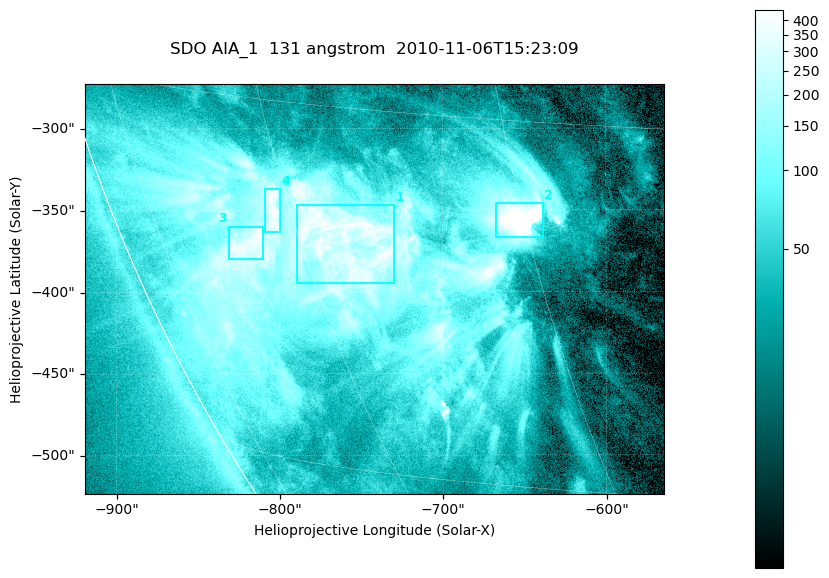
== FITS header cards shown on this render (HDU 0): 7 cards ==
TELESCOP= 'SDO     '           /
INSTRUME= 'AIA_1   '           /
WAVELNTH=                  131 /
WAVEUNIT= 'angstrom'           /
DATE-OBS= '2010-11-06T15:23:09.62' /
CTYPE1  = 'HPLN-TAN'           /
CTYPE2  = 'HPLT-TAN'           /

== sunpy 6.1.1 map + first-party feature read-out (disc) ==
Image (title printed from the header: SDO AIA_1  131 angstrom  2010-11-06T15:23:09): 590 x 417 px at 0.601 arcsec/px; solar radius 968 arcsec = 1612 px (partial field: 2.7% of the solar disc is inside the frame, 89% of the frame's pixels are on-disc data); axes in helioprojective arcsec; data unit not stated in the header (colour bar unlabelled)
Pointing: header CRPIX1/2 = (2045.07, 2040.72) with CRVAL1/2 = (0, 0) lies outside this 590 x 417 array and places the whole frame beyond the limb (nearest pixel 1.35 R_sun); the SolarSoft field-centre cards XCEN/YCEN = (-741.6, -398.2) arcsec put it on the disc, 766 arcsec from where CRPIX/CRVAL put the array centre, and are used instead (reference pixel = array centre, CRVAL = XCEN/YCEN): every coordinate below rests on XCEN/YCEN
Orientation: roll -0.139 deg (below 1 deg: not rotated)
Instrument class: DISC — disc imager (sunpy class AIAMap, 131 A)
Bright regions (active regions / flare kernels): reference = the on-disc median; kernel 5 px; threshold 5 sigma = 257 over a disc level ~52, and >= 1.15x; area >= 246 px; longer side >= 5 px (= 3 arcsec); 4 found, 4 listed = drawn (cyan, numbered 1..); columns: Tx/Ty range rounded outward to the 2 arcsec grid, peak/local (2 s.f.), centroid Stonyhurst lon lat
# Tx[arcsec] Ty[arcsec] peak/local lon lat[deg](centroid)
1 -790..-728 -396..-346 8.9 -57 -20
2 -668..-638 -368..-346 17 -45 -19
3 -832..-810 -380..-360 8.7 -65 -21
4 -810..-800 -364..-336 7.8 -61 -19
Off-limb structures (1.02-1.3 R_sun): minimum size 123 px: none found